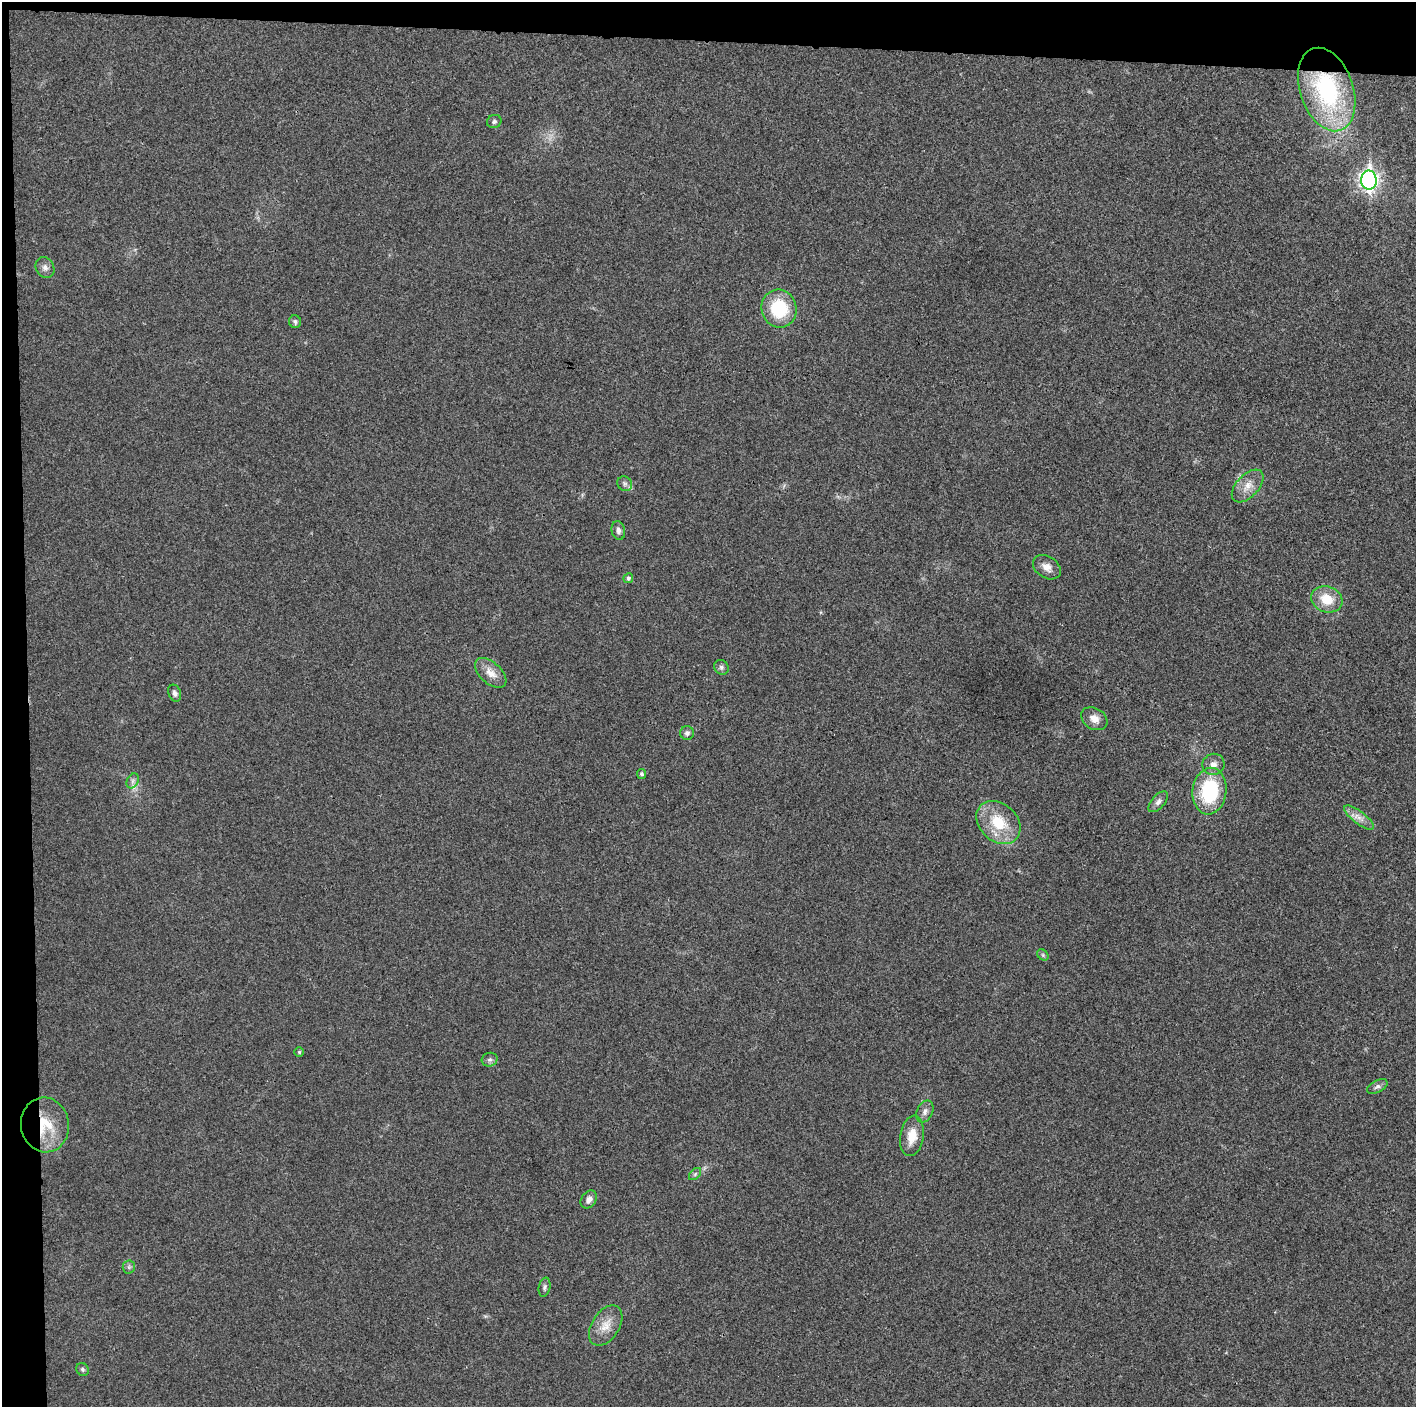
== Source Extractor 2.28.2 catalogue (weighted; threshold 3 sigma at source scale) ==
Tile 1 of 3 x 3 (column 1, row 1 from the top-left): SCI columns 1-1414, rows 2830-4234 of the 4249 x 4237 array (HDU 1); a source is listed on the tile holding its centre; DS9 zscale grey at full resolution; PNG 1418 x 1409 px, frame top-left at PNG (2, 2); each listed source drawn as its Kron ellipse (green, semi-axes under 4 px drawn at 4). Shown black and unused: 5% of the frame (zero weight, under 3 of 4 exposures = <1% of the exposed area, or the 3 px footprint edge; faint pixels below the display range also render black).
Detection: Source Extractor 2.28.2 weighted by HDU 2 'WHT'; one run over the whole footprint, this tile lists its part. Background 0.0197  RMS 0.0056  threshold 0.025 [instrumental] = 3 sigma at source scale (4.5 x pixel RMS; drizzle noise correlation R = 1.50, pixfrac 1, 0.05/0.05 arcsec/px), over >= 5 px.
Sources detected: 37; all 37 listed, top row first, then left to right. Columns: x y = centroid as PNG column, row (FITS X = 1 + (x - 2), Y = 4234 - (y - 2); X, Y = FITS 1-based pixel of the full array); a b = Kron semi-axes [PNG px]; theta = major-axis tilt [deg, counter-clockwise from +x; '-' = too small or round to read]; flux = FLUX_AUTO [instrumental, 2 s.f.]
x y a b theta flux
1327 89 43 26 -71 78
494 122 7 6 - 1.4
1369 180 9 8 - 230
45 268 11 9 -59 2.9
779 309 19 17 -72 28
295 322 6 6 - 1.4
625 484 8 7 - 1.7
1248 486 20 11 47 6.8
618 530 9 6 -79 2.2
1047 567 15 10 -33 4.6
628 578 5 5 - 1.4
1327 599 16 12 -19 12
721 667 8 7 - 1.5
491 673 19 10 -42 6.3
175 693 9 6 -69 1.9
1094 719 14 10 -33 5.1
687 733 7 7 - 1.8
1213 764 11 10 - 3.9
642 774 5 4 - 1.3
133 781 8 5 61 1.7
1209 791 23 17 83 39
1158 802 12 6 49 2.5
1359 817 18 6 -37 4.3
998 822 24 18 -43 21
1043 955 6 5 - 0.89
299 1052 5 5 - 0.79
490 1060 8 7 - 1.7
1377 1086 11 6 28 1.8
925 1111 11 8 64 2.8
45 1125 27 24 -82 22
912 1136 20 11 81 9.8
695 1174 7 4 45 1
589 1199 10 7 55 2.9
129 1267 6 6 - 1.2
544 1287 9 5 78 1.5
606 1326 22 13 57 8.5
82 1369 7 6 - 1.2
Overlapping masked pixels (flux is a lower limit): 2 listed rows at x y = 1327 89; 45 1125